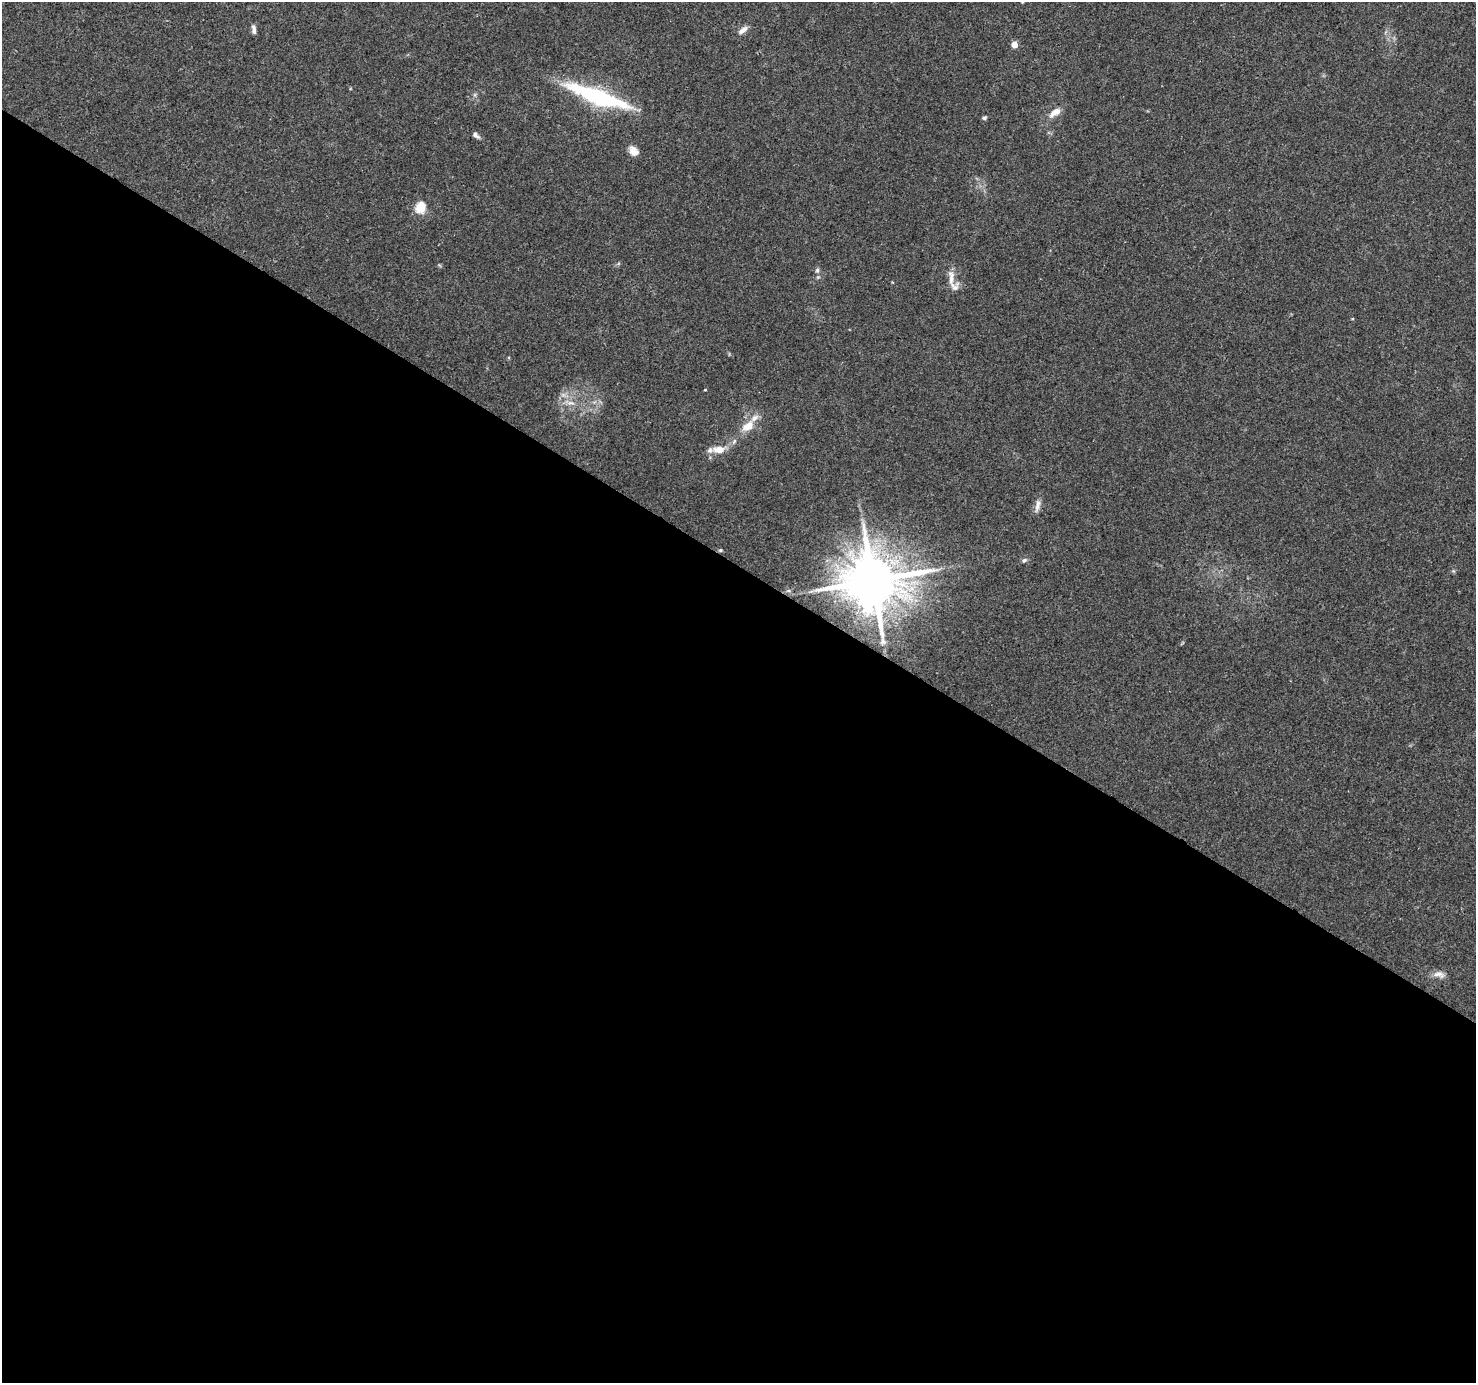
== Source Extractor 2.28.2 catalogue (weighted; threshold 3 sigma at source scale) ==
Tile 14 of 4 x 4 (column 2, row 4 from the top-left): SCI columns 1476-2949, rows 189-1569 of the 5905 x 5969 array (HDU 1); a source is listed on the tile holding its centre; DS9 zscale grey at full resolution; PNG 1478 x 1385 px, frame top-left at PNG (2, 2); no overlay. Shown black and unused: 59% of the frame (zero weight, under 3 of 4 exposures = <1% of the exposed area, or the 3 px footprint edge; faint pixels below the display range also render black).
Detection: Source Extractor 2.28.2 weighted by HDU 2 'WHT'; one run over the whole footprint, this tile lists its part. Background 0.0311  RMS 0.0027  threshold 0.0121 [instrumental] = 3 sigma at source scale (4.5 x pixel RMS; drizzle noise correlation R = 1.50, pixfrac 1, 0.0396/0.0396 arcsec/px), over >= 5 px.
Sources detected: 24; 3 inside a brighter listed object's ellipse — not listed separately; the other 21 listed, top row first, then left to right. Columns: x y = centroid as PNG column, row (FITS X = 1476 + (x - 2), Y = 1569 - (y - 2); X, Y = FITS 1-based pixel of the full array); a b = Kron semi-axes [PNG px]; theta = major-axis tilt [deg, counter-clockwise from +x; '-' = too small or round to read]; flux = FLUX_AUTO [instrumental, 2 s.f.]
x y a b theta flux
1022 2 5 3 - 0.24
254 30 11 5 -84 0.98
743 30 14 7 38 1.6
1014 45 4 4 - 3.9
599 97 69 15 -21 30
1055 112 17 8 35 2.4
984 118 6 5 - 0.45
475 135 10 5 -42 0.88
633 151 13 9 -54 2
420 208 6 5 - 18
817 270 7 5 88 0.6
951 278 25 7 -89 2.4
705 390 4 3 - 0.2
570 403 12 5 2 1.4
748 426 22 12 36 4.2
719 450 16 9 3 3.4
1037 506 20 5 77 1.4
720 550 5 4 - 0.36
1024 560 8 5 26 0.57
873 581 15 15 - 1900
1439 974 15 8 -15 1.7
Overlapping masked pixels (flux is a lower limit): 2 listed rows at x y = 720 550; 873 581
Isophote crosses this tile's border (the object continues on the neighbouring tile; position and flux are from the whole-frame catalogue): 1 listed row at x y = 1022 2